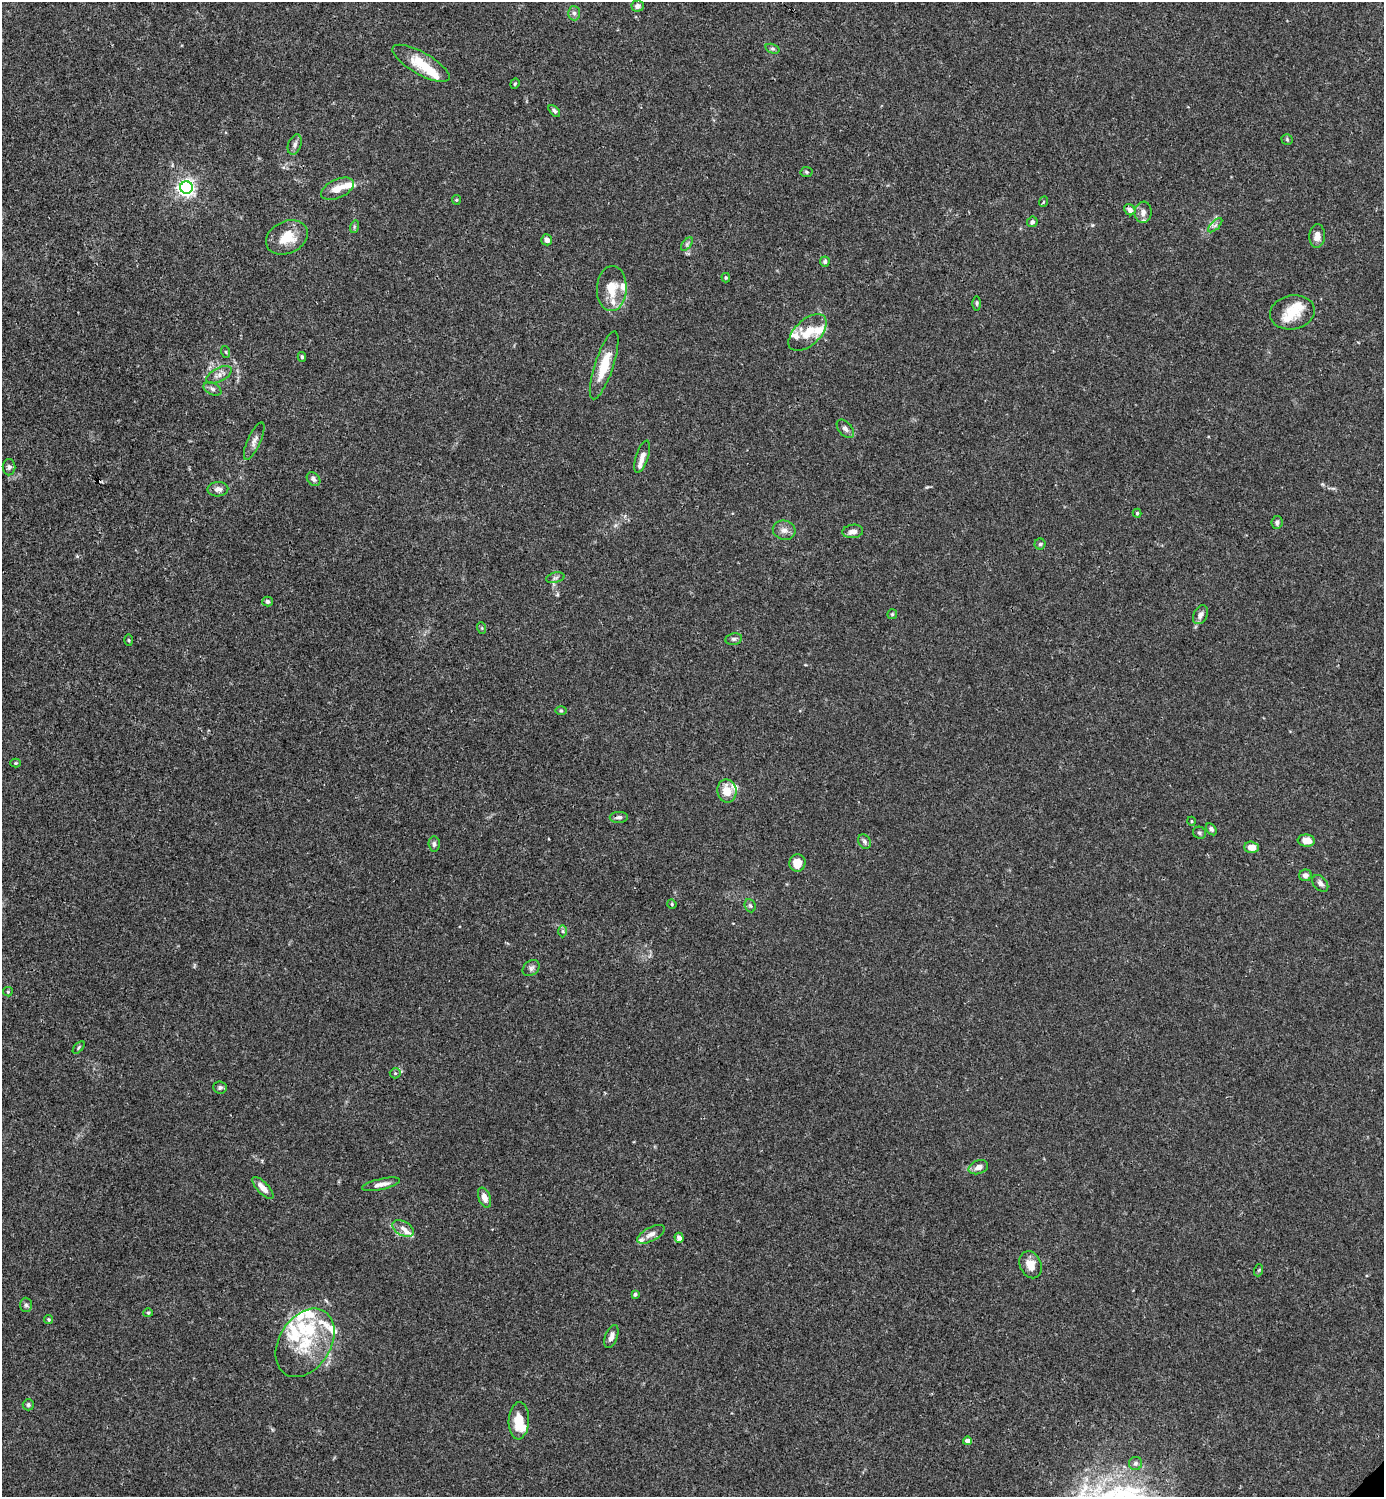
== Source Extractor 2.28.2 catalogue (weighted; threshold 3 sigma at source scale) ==
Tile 11 of 4 x 4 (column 3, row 3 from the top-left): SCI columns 3062-4443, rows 1495-2989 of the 5981 x 5982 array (HDU 1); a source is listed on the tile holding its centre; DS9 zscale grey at full resolution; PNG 1386 x 1499 px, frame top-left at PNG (2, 2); each listed source drawn as its Kron ellipse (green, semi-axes under 4 px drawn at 4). Shown black and unused: <1% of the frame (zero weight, under 3 of 4 exposures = <1% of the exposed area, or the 3 px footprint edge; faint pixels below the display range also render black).
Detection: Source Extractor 2.28.2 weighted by HDU 2 'WHT'; one run over the whole footprint, this tile lists its part. Background 0.0149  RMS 0.0021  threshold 0.00953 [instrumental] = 3 sigma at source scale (4.5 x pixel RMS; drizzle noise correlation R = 1.50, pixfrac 1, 0.05/0.05 arcsec/px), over >= 5 px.
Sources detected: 115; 23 inside a brighter listed object's ellipse — not listed separately; the other 92 listed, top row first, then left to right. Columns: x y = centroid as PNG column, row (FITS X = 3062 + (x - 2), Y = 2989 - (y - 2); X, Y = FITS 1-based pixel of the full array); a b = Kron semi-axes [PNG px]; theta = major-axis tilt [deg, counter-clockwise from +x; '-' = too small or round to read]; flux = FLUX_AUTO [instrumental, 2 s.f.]
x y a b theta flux
638 6 6 5 - 0.93
574 13 7 6 - 0.59
772 49 7 4 -18 0.42
421 63 32 11 -30 5.9
515 84 5 4 - 0.26
554 111 7 4 -46 0.46
1287 139 5 5 - 0.3
295 144 10 6 69 0.82
806 172 6 5 - 0.27
186 188 6 6 - 83
337 189 17 9 25 2.5
456 200 5 4 - 0.24
1043 202 5 3 - 0.27
1130 210 6 5 - 1
1143 212 11 8 82 1.3
1032 222 5 5 - 0.58
1215 225 9 3 45 0.45
354 227 6 4 73 0.29
1317 236 12 8 86 1.7
287 237 22 16 24 5
547 240 5 5 - 0.85
687 244 8 4 54 0.42
825 262 5 5 - 0.5
726 278 5 4 - 0.26
612 289 22 15 87 4.6
977 303 7 3 -90 0.31
1292 312 22 17 10 4.5
808 333 23 12 43 4.3
226 352 6 4 -71 0.27
302 357 5 3 - 0.32
604 365 35 9 72 5.7
219 375 14 7 26 1.2
212 389 9 6 -27 0.74
845 429 11 6 -48 0.77
254 441 20 6 65 1.2
642 457 17 6 71 1.3
9 467 8 6 90 0.58
313 479 7 6 - 0.61
218 489 10 7 2 1.1
1137 513 4 4 - 0.25
1277 522 6 5 - 0.5
784 530 11 9 -14 1.3
853 531 10 6 7 1.1
1040 544 5 5 - 0.36
555 578 9 5 14 0.51
268 602 5 5 - 0.5
892 614 5 5 - 0.3
1200 615 10 6 62 0.95
482 628 6 4 -71 0.25
734 639 8 5 10 0.55
129 640 6 4 -88 0.24
561 711 6 4 0 0.32
16 763 5 4 - 0.23
727 791 11 9 -81 3.3
619 817 9 5 3 0.74
1191 821 4 3 - 0.19
1211 829 7 4 -57 0.45
1199 833 6 6 - 0.4
1306 841 8 6 -5 2.4
864 842 7 6 - 0.63
434 844 7 5 -85 0.55
1251 847 7 6 - 1.8
797 863 9 8 - 2.9
1305 875 6 6 - 0.93
1320 883 9 6 -49 0.85
672 904 5 4 - 0.25
750 906 7 5 -68 0.4
562 931 6 4 -89 0.36
531 968 9 7 38 0.7
8 992 5 4 - 0.24
79 1047 7 4 47 0.3
395 1073 5 5 - 0.33
220 1088 7 6 - 0.47
978 1167 10 6 19 1.2
381 1184 19 5 13 1.5
263 1188 14 5 -47 1.9
485 1198 10 6 -70 1.6
403 1228 11 7 -30 1.1
651 1234 15 6 28 1.2
679 1238 5 4 - 0.92
1030 1265 14 10 -66 2.5
1259 1270 6 4 71 0.25
635 1294 4 4 - 0.47
26 1305 7 6 - 0.53
148 1313 5 4 - 0.28
49 1320 4 4 - 0.28
611 1336 12 6 70 1.2
305 1343 37 25 58 11
28 1405 5 5 - 0.41
519 1421 19 10 87 4.2
967 1441 4 4 - 1.5
1136 1463 6 6 - 0.54